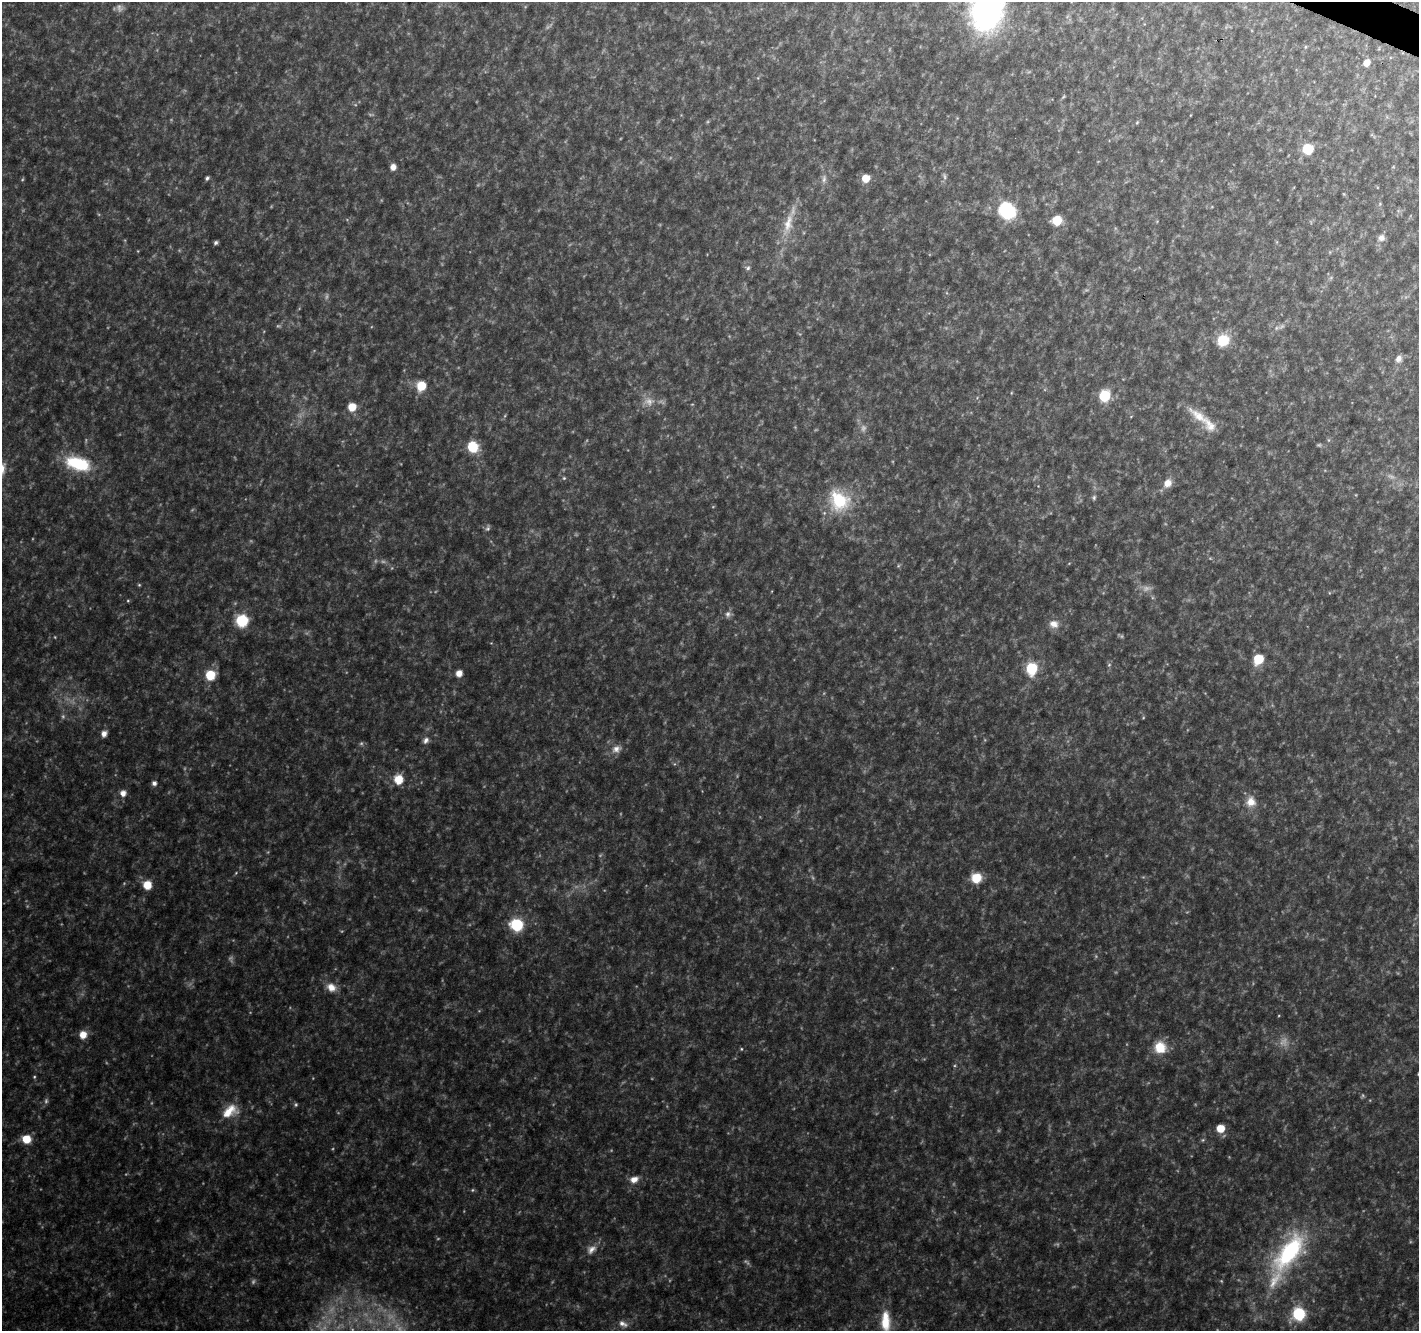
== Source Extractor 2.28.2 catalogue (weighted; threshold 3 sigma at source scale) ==
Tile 10 of 4 x 4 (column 2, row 3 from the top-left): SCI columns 1423-2839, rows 1597-2925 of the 5673 x 5786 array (HDU 1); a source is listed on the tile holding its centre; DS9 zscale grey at full resolution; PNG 1421 x 1333 px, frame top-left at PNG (2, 2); no overlay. Shown black and unused: <1% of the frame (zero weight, under 4 of 8 exposures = <1% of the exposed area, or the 3 px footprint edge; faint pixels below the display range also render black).
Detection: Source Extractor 2.28.2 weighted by HDU 2 'WHT'; one run over the whole footprint, this tile lists its part. Background 0.0369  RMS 0.0028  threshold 0.0116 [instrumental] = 3 sigma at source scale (4.09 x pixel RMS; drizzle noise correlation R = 1.36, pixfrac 0.8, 0.0396/0.0396 arcsec/px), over >= 5 px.
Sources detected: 80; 18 too faint to see at this stretch — not listed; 2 inside a brighter listed object's ellipse — not listed separately; the other 60 listed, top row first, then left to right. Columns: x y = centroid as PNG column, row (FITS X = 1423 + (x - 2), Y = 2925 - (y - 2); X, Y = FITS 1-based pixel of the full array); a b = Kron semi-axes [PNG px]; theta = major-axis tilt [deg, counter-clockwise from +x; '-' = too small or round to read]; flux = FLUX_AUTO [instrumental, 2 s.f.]
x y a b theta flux
987 11 45 35 72 57
1366 63 7 6 - 1.9
1137 122 6 3 20 0.29
1308 149 6 6 - 14
393 167 6 5 - 1.6
945 177 7 4 -89 0.54
207 178 5 4 - 0.5
866 178 6 6 - 4.3
824 179 11 5 81 0.95
1007 211 9 8 - 39
1057 220 7 7 - 6.1
788 223 27 11 76 4.9
1381 238 8 8 - 1.3
216 243 5 4 - 0.56
748 268 7 6 - 0.61
1223 340 10 9 - 8.6
1399 359 9 8 - 1.2
421 386 8 7 - 5.6
1104 396 7 7 - 13
352 407 7 7 - 4.1
1199 416 37 11 -38 5.2
472 447 8 8 - 9.2
78 464 27 14 -16 14
564 478 5 5 - 0.31
1167 483 11 9 51 2.3
1094 497 6 5 - 0.46
839 500 14 11 -45 18
488 529 7 6 - 0.62
139 585 4 4 - 0.26
728 614 8 7 - 0.94
242 621 9 9 - 11
1054 624 13 10 -19 2.2
1258 659 8 7 - 7.9
1109 665 6 4 45 0.35
1032 668 7 6 - 17
459 673 6 6 - 1.9
210 675 8 8 - 7
104 734 6 5 - 1.6
426 740 9 7 59 1
616 749 13 10 28 1.9
398 779 9 8 - 4.6
154 783 6 5 - 0.89
123 793 7 7 - 1.6
1251 802 13 12 - 3
976 878 9 9 - 5.4
147 885 8 8 - 4.1
517 925 7 7 - 24
331 987 13 10 -33 2.5
83 1035 8 8 - 2.9
1160 1047 13 13 - 5.7
741 1049 5 4 - 0.29
230 1111 22 13 32 5
1220 1128 6 6 - 4.4
26 1139 8 8 - 4.6
634 1180 10 7 20 2
591 1249 14 10 43 2
1289 1252 56 22 54 31
1299 1314 8 8 - 18
885 1322 30 12 -88 6.9
623 1324 12 7 -28 1.3
Isophote crosses this tile's border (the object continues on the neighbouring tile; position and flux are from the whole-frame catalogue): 2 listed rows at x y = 987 11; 885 1322